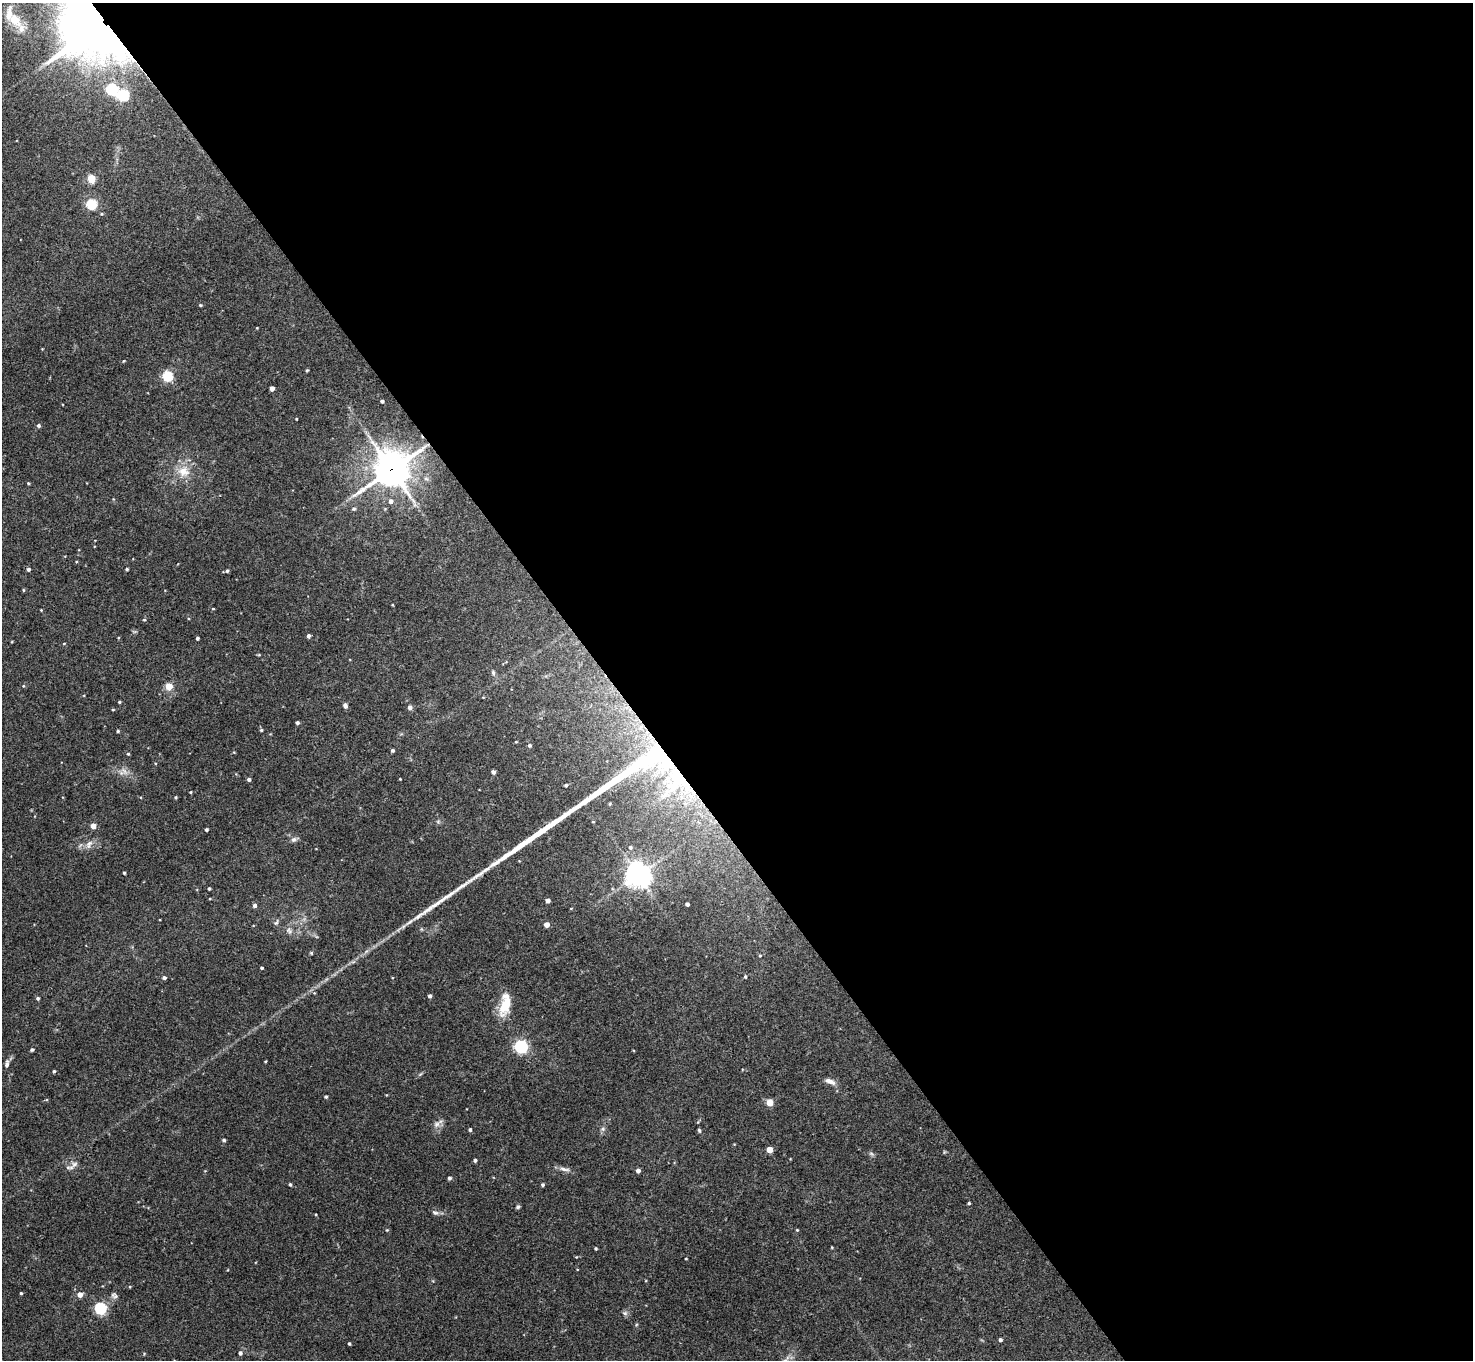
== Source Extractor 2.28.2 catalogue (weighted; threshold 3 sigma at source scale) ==
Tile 8 of 4 x 4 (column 4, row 2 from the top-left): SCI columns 4414-5884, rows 2870-4227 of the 5886 x 5878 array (HDU 1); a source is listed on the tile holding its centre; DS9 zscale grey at full resolution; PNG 1475 x 1362 px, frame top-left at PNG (2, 3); no overlay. Shown black and unused: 59% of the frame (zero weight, under 3 of 4 exposures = <1% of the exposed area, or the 3 px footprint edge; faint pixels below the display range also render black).
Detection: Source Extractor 2.28.2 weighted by HDU 2 'WHT'; one run over the whole footprint, this tile lists its part. Background 0.092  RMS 0.0056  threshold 0.0254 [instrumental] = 3 sigma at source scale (4.5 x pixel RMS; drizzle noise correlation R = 1.50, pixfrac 1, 0.05/0.05 arcsec/px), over >= 5 px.
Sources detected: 118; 1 inside a brighter object's white glare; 1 long thin detection or spike segment (spike, bleed or trail) — not listed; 3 inside a brighter listed object's ellipse — not listed separately; the other 113 listed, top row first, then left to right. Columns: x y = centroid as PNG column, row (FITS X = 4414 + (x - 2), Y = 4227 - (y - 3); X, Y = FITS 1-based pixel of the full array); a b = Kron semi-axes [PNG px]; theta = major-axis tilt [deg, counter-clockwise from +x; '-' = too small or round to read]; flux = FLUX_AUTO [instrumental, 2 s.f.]
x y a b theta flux
14 20 17 12 -50 13
106 27 83 45 -3 560
111 89 5 5 - 47
123 95 5 5 - 58
91 179 5 5 - 22
91 204 5 5 - 46
200 305 4 3 - 0.72
124 361 3 3 - 0.45
307 370 5 3 - 0.46
167 376 5 5 - 44
272 388 4 4 - 2.9
382 401 3 3 - 1.1
296 419 3 2 - 0.4
38 425 4 4 - 1.1
391 470 13 12 - 890
183 471 17 14 -14 8.7
28 483 4 3 - 0.63
390 501 5 5 - 1.7
354 509 5 5 - 0.91
28 569 5 4 - 1.2
127 569 4 3 - 0.78
227 571 5 4 - 0.97
23 590 5 3 - 0.51
213 609 4 3 - 0.42
144 620 4 3 - 0.52
308 636 4 4 - 1.5
197 638 3 3 - 1
64 644 4 3 - 0.44
493 673 7 5 -65 1.1
23 686 5 3 - 0.46
169 686 4 4 - 14
483 697 4 3 - 0.39
119 702 3 3 - 0.68
345 706 6 5 - 1.8
410 708 5 5 - 1.5
113 710 3 3 - 0.56
297 723 4 3 - 1.2
261 730 4 4 - 0.68
118 731 3 3 - 0.71
516 742 4 3 - 0.41
529 745 4 4 - 1.1
392 750 3 3 - 0.89
128 754 4 3 - 0.62
630 770 94 13 32 110
124 771 12 4 -60 1.8
493 772 4 3 - 1.6
249 779 4 4 - 1.3
400 779 3 2 - 0.38
676 779 41 26 79 45
566 785 3 3 - 0.84
190 792 4 3 - 0.47
176 797 3 3 - 0.67
593 822 4 2 - 0.42
93 826 4 4 - 5.7
206 830 3 3 - 0.96
294 839 8 7 - 1.6
89 844 13 7 66 2.9
630 847 6 5 - 1.2
124 873 3 3 - 0.65
638 875 8 8 - 520
209 888 3 3 - 0.81
548 900 4 4 - 2.8
687 904 4 3 - 1.4
254 905 5 5 - 1.5
276 922 9 4 61 1.1
546 925 4 4 - 4.2
289 931 10 6 -39 2.1
311 953 5 4 - 0.59
760 956 4 4 - 0.55
262 968 3 3 - 0.76
745 977 4 4 - 0.72
164 978 5 4 - 1.2
430 996 4 3 - 1.5
38 998 4 4 - 1
504 1006 29 12 81 11
521 1046 5 5 - 100
32 1050 3 3 - 1
266 1061 4 3 - 0.5
7 1064 11 5 82 1.9
54 1071 3 3 - 0.74
830 1081 14 6 -23 2.9
326 1097 4 3 - 0.85
770 1103 7 7 - 4
437 1124 9 7 32 2.3
603 1129 7 5 46 1.3
470 1130 4 3 - 0.99
699 1130 5 4 - 0.79
224 1140 4 4 - 1
769 1150 4 4 - 9.4
871 1153 7 4 -20 0.95
475 1161 3 3 - 1.1
74 1164 10 7 35 2.4
564 1169 17 5 -11 2.5
638 1171 4 4 - 2.2
449 1178 4 4 - 1.1
290 1184 4 3 - 0.83
543 1185 4 4 - 0.94
969 1203 3 3 - 0.77
518 1207 6 4 44 0.93
435 1212 10 4 -5 1.4
387 1230 4 4 - 0.53
797 1230 4 3 - 0.48
832 1247 3 3 - 0.44
596 1248 3 3 - 0.69
686 1258 3 2 - 0.44
21 1293 3 3 - 0.61
80 1295 5 5 - 3.9
114 1295 10 7 -28 1.6
100 1308 5 5 - 62
625 1313 7 6 - 1.3
1000 1340 4 3 - 1.3
349 1343 3 3 - 0.8
240 1353 5 4 - 1.5
Overlapping masked pixels (flux is a lower limit): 4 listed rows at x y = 106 27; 391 470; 630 770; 676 779
Isophote crosses this tile's border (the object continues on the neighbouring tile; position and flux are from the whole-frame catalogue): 1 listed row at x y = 106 27